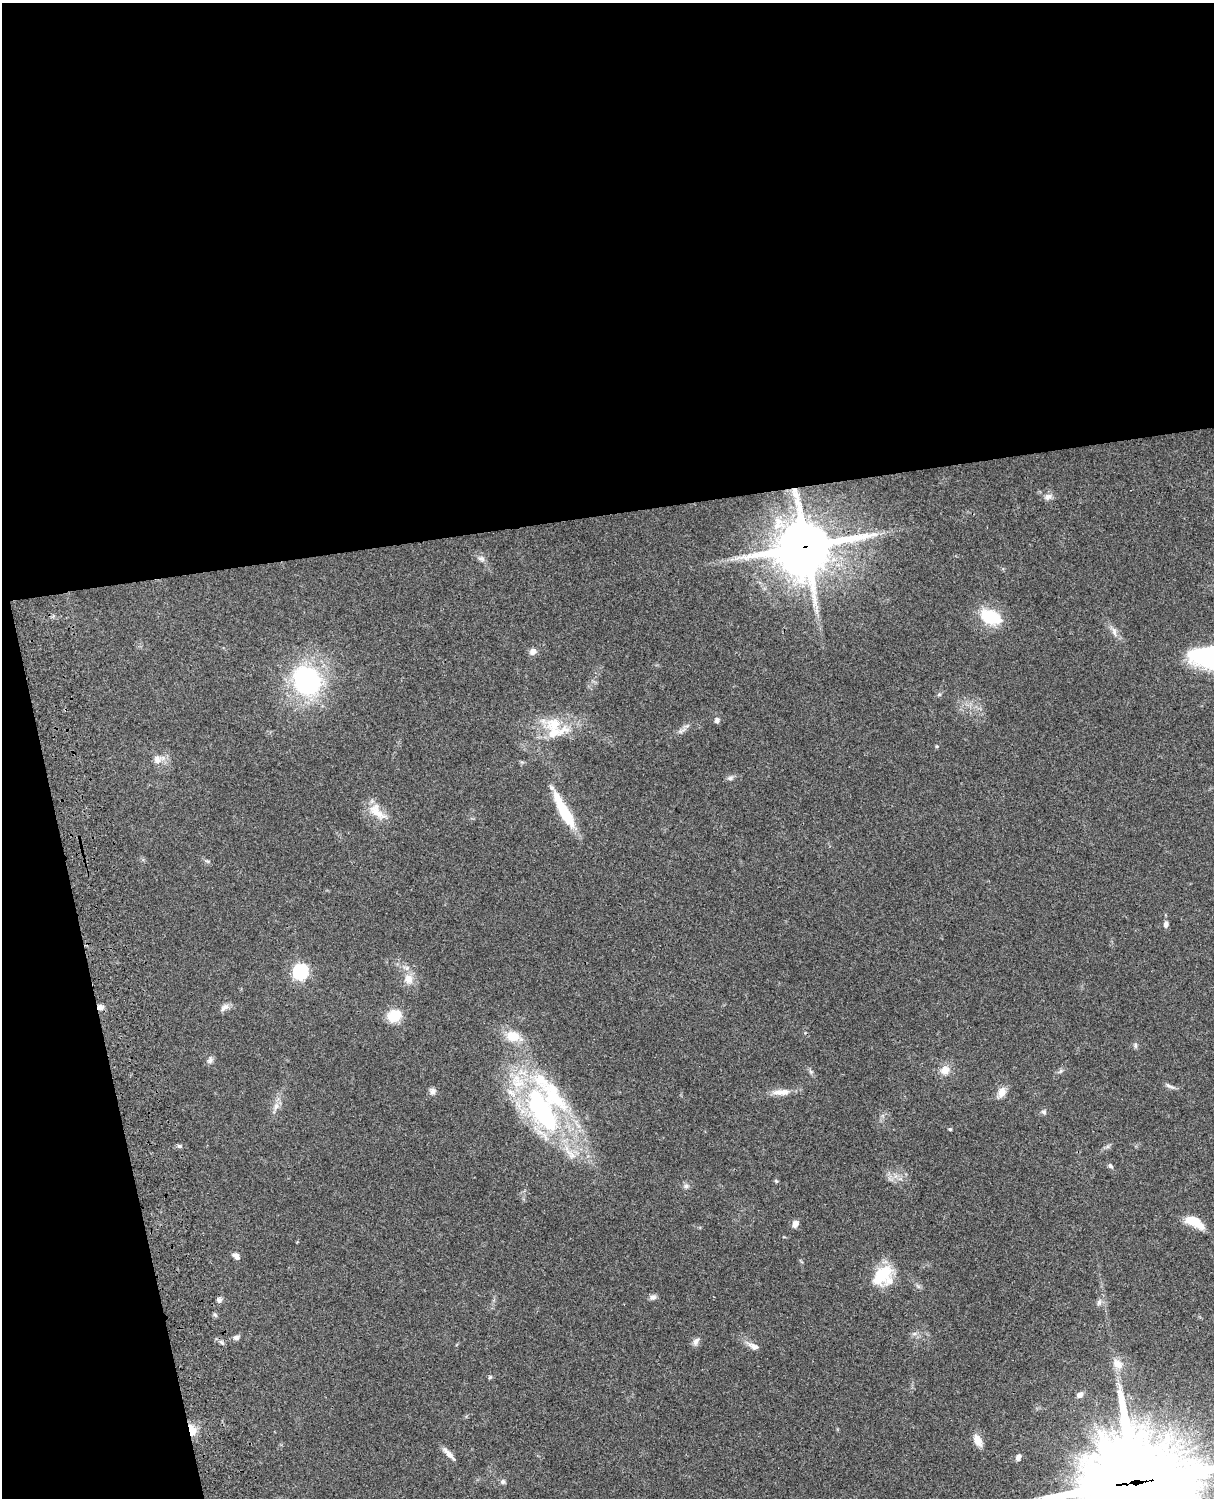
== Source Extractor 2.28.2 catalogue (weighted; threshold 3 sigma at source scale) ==
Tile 1 of 4 x 3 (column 1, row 1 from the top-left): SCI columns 122-1333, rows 3268-4763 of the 5088 x 4926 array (HDU 1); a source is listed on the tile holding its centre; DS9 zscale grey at full resolution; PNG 1216 x 1500 px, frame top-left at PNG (2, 3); no overlay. Shown black and unused: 39% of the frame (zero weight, under 3 of 4 exposures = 6% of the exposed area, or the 3 px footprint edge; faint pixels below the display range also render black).
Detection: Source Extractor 2.28.2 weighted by HDU 2 'WHT'; one run over the whole footprint, this tile lists its part. Background 0.0779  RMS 0.0058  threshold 0.0263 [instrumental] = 3 sigma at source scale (4.5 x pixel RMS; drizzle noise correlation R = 1.50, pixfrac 1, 0.05/0.05 arcsec/px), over >= 5 px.
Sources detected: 72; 1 inside a brighter object's white glare — not listed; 8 inside a brighter listed object's ellipse — not listed separately; the other 63 listed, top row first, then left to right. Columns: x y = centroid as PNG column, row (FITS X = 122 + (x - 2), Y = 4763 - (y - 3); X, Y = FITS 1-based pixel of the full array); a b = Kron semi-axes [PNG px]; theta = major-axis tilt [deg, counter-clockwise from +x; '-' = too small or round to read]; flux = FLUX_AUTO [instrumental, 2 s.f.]
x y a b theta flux
1048 497 12 8 29 2.6
805 546 19 18 - 2500
481 559 11 6 -22 2
990 617 25 15 -21 23
1114 631 13 6 -74 2.7
533 651 9 7 48 2.8
1213 658 46 22 -10 69
307 681 24 21 -55 100
939 695 6 4 19 0.76
717 720 6 6 - 1.7
682 731 15 4 35 2.1
554 732 45 14 16 18
937 746 4 4 - 0.6
158 759 14 11 22 5.1
730 778 9 6 10 1.6
564 811 44 10 -62 24
377 812 30 13 -44 9.6
1166 924 8 5 83 1.8
300 972 7 7 - 120
408 979 14 12 -66 6.4
100 1007 7 6 - 2.6
224 1007 13 7 35 2.7
394 1016 12 10 31 15
513 1036 22 13 -16 11
1135 1045 8 5 -85 1.1
210 1060 9 7 50 1.8
945 1070 13 11 42 5.6
1060 1071 7 5 59 1.2
1170 1086 15 4 -24 1.7
432 1091 9 8 - 2.1
781 1092 27 8 3 6
1002 1092 11 9 63 5.1
276 1106 10 8 73 3.1
542 1110 67 27 -66 110
1044 1112 7 6 - 1.3
950 1129 4 4 - 0.7
180 1146 7 5 -2 1.3
1110 1166 8 5 -46 1.3
895 1176 7 4 -72 1.6
776 1181 6 4 -44 0.71
686 1186 7 6 - 1.5
1193 1220 20 12 -18 9.3
795 1224 8 7 - 3
236 1256 9 6 -46 2.5
881 1273 31 17 21 17
653 1297 10 7 6 1.8
219 1300 7 6 - 1.5
1099 1302 8 6 88 1.8
215 1315 6 4 -46 0.94
914 1334 7 4 19 1.2
236 1337 9 6 20 1.7
696 1341 11 7 57 2.4
221 1342 7 5 -45 1.3
754 1346 15 8 -27 3.6
1117 1364 15 11 -45 5.4
490 1377 5 5 - 0.87
1080 1395 8 6 33 2.4
192 1430 14 8 -70 7.3
978 1440 15 8 -62 5.6
449 1454 20 5 -46 3.8
1018 1457 8 5 67 2
503 1482 7 6 - 1.5
1136 1482 42 36 -3 7100
Overlapping masked pixels (flux is a lower limit): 4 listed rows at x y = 805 546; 100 1007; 192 1430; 1136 1482
Isophote crosses this tile's border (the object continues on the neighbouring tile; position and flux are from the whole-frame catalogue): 2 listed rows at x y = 1213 658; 1136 1482